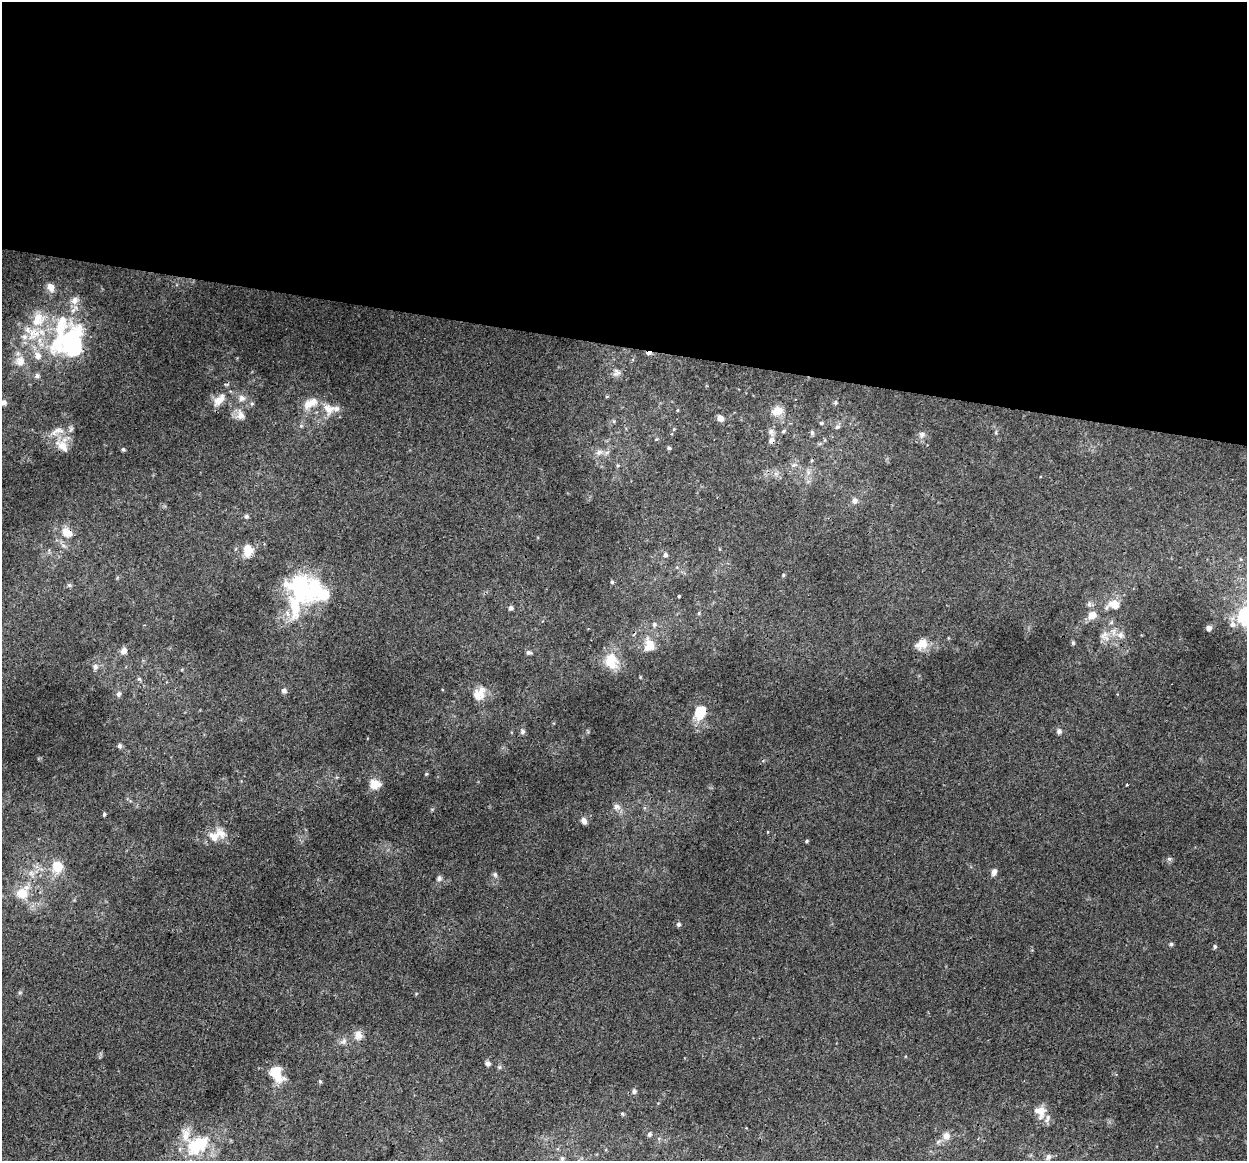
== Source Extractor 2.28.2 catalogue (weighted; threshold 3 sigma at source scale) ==
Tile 3 of 4 x 4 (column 3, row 1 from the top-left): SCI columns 2506-3750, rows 3758-4916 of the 5018 x 5256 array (HDU 1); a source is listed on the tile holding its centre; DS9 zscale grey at full resolution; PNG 1249 x 1163 px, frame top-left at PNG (2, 2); no overlay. Shown black and unused: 30% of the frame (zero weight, under 3 of 4 exposures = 5% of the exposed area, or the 3 px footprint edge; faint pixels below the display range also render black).
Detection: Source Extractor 2.28.2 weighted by HDU 2 'WHT'; one run over the whole footprint, this tile lists its part. Background 0.00927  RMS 0.0038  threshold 0.0172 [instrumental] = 3 sigma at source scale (4.5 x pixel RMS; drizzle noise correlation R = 1.50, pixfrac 1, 0.0396/0.0396 arcsec/px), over >= 5 px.
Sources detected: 117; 3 inside a brighter object's white glare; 2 cosmic-ray / hot-pixel residue — not listed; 12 inside a brighter listed object's ellipse — not listed separately; the other 100 listed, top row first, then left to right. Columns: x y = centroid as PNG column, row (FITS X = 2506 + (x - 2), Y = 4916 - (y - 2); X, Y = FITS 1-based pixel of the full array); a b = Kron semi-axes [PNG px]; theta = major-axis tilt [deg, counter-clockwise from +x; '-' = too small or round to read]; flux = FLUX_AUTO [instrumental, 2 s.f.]
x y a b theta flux
51 287 12 8 -65 2.6
24 337 10 8 -5 2.3
72 343 53 42 -57 65
20 361 16 16 - 5.6
617 372 10 10 - 1.6
37 376 8 7 - 1.2
607 396 5 3 - 0.35
242 398 9 8 - 2.1
219 400 23 11 47 4.8
835 402 6 5 - 0.63
4 403 7 6 - 1.4
311 403 23 11 30 5.6
252 404 6 5 - 0.65
329 409 18 15 -46 5.6
777 411 15 11 17 4.4
240 415 15 10 -75 3.3
720 418 6 6 - 2.6
821 423 5 4 - 0.59
301 426 6 5 - 0.64
837 427 7 6 - 0.95
674 429 5 4 - 0.44
771 431 11 7 -73 1.7
783 431 6 4 28 0.63
996 432 7 3 89 0.52
812 433 7 4 73 0.66
922 434 8 7 - 1.3
772 440 7 7 - 1.7
820 444 6 4 2 0.55
62 446 22 15 -42 6.3
669 448 5 4 - 0.7
123 449 5 4 - 0.55
599 452 10 7 29 1.7
618 465 6 3 19 0.42
794 465 8 5 22 1
808 472 7 5 -47 1
854 501 8 7 - 1.4
246 516 6 5 - 0.87
67 533 15 11 -32 4.9
248 550 14 11 84 5.7
665 555 5 5 - 0.99
783 575 4 4 - 0.43
612 582 4 4 - 0.55
69 585 6 5 - 0.67
300 587 35 25 -47 41
679 596 3 3 - 0.36
1114 604 16 11 10 5.7
511 608 6 6 - 0.86
699 613 6 4 89 0.43
1092 615 11 9 31 3.9
1244 615 24 16 72 18
1111 622 6 5 - 0.77
654 624 6 6 - 0.87
1209 628 6 5 - 1.2
1120 635 10 9 - 2.4
1105 636 15 12 -70 3.8
1073 643 6 4 71 0.57
922 644 17 13 17 4.4
649 645 17 14 86 5.4
124 651 9 8 - 1.8
528 652 8 5 2 0.86
611 661 20 16 -81 9.1
95 667 8 7 - 1.2
139 679 5 5 - 0.65
284 691 7 6 - 0.99
480 693 17 15 27 5.1
118 694 6 6 - 1
700 713 19 14 70 8.7
522 731 8 6 -68 0.91
1059 731 7 6 - 1.2
120 746 6 6 - 0.86
426 774 4 4 - 0.44
375 784 12 11 - 4.3
1127 785 3 2 - 0.6
617 807 10 9 - 1.9
104 814 4 3 - 0.66
584 821 9 6 -58 1.6
214 837 16 12 -21 4.5
807 841 4 3 - 0.53
1169 859 6 6 - 0.74
58 866 9 8 - 10
994 872 10 6 65 1.4
495 874 7 6 - 0.91
439 878 6 6 - 1.2
22 893 16 14 7 6.7
678 924 6 5 - 0.75
1171 944 5 5 - 0.63
1215 946 5 4 - 0.65
358 1035 12 10 -86 3
343 1041 10 6 25 1.5
488 1063 6 6 - 1.1
277 1074 18 12 -62 8.7
320 1081 5 4 - 0.48
634 1091 6 6 - 1.1
1040 1112 18 15 -57 5.3
622 1114 5 4 - 0.5
649 1134 6 5 - 0.9
946 1136 11 9 77 2.6
193 1145 28 17 79 13
1048 1157 9 7 72 1.3
562 1158 8 6 -90 0.96
Overlapping masked pixels (flux is a lower limit): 5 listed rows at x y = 72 343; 772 440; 67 533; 22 893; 1040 1112